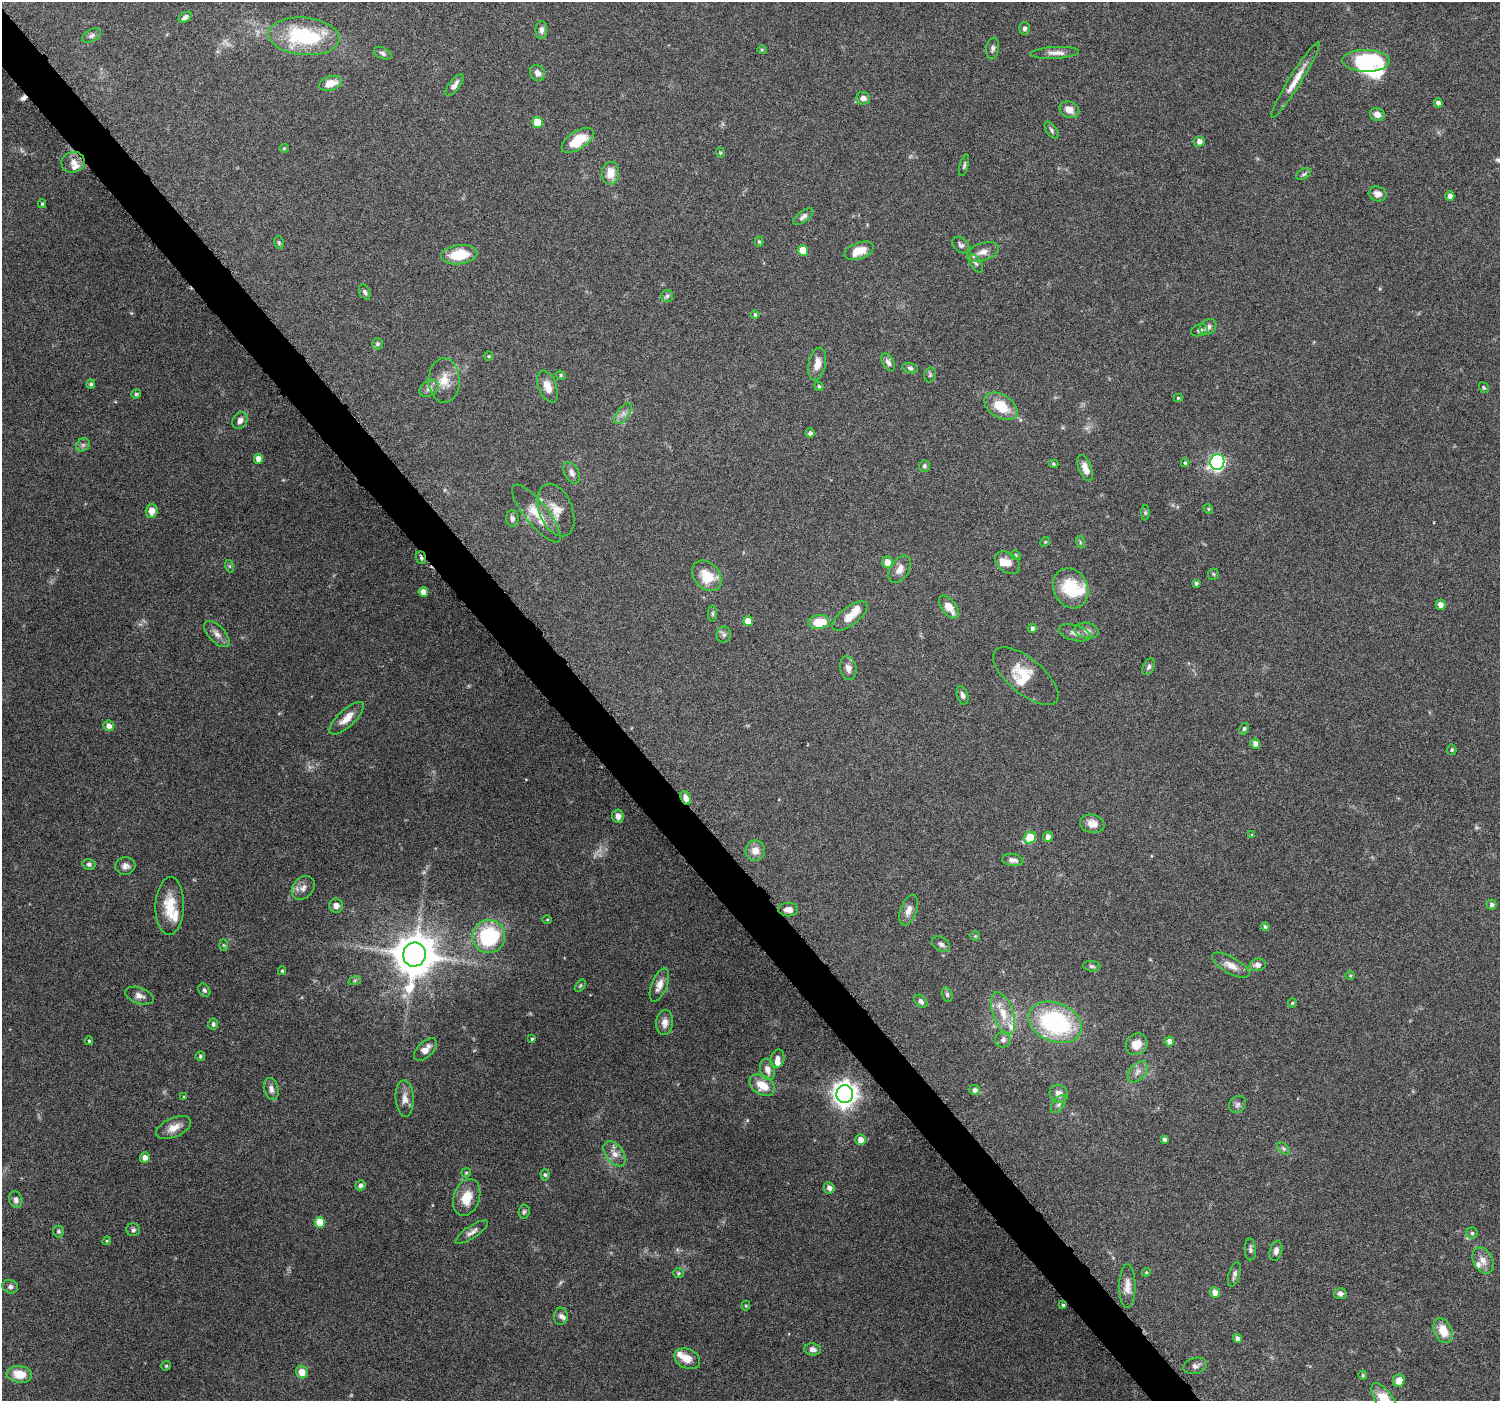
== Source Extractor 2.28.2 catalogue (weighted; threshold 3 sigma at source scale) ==
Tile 11 of 4 x 4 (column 3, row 3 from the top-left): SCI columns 3012-4509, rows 1618-3016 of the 6018 x 5967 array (HDU 1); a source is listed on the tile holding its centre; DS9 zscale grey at full resolution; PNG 1502 x 1403 px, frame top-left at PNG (2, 2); each listed source drawn as its Kron ellipse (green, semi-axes under 4 px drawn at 4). Shown black and unused: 3% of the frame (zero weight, under 6 of 12 exposures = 1% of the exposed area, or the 3 px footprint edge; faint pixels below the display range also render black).
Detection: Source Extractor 2.28.2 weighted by HDU 2 'WHT'; one run over the whole footprint, this tile lists its part. Background 0.0622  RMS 0.0027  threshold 0.011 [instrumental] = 3 sigma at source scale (4.09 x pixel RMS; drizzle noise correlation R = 1.36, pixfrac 0.8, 0.0396/0.0396 arcsec/px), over >= 5 px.
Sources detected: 232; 5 too faint to see at this stretch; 1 inside a brighter object's white glare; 1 cosmic-ray / hot-pixel residue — neither listed nor drawn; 12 inside a brighter listed object's ellipse — not listed separately; the other 213 listed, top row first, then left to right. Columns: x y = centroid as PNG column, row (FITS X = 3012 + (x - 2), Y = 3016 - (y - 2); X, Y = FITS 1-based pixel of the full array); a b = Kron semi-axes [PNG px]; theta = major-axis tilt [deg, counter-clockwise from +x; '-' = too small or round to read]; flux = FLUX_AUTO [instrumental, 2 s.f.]
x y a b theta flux
185 17 7 4 32 0.75
1024 28 6 5 - 0.72
541 30 9 6 88 0.92
91 36 10 6 27 0.76
304 36 35 18 -5 20
993 48 11 6 81 0.76
762 50 4 4 - 0.28
383 53 9 5 -27 0.61
1055 53 24 6 3 1.7
1366 61 24 11 -1 22
537 73 8 7 - 1.3
1295 80 44 6 58 3.5
330 83 11 7 16 3.1
454 85 13 5 53 1.3
863 98 7 6 - 1.2
1438 103 4 4 - 1.1
1069 110 10 8 -24 2
1377 114 7 6 - 1.6
537 122 5 5 - 4.7
1052 130 9 5 -54 0.55
578 140 18 9 34 7.1
1199 141 5 5 - 1.1
284 148 4 4 - 0.24
720 153 5 4 - 0.31
73 162 12 10 13 1.9
964 165 11 4 75 0.49
610 173 11 8 85 3.4
1304 174 8 5 27 0.49
1378 194 9 7 -16 1.4
1450 196 4 4 - 1
42 204 4 3 - 0.26
803 217 12 5 37 0.84
759 242 5 4 - 0.4
279 243 6 5 - 0.37
961 245 9 7 -43 0.75
803 250 5 5 - 3.1
859 251 15 8 19 3.8
983 252 16 8 18 2.1
459 255 18 9 7 7.1
976 263 10 5 -57 0.72
365 292 8 5 -63 0.59
667 296 6 6 - 0.54
755 315 4 3 - 0.36
1208 327 9 7 40 1.1
1199 330 8 5 17 0.72
377 344 5 5 - 0.57
489 356 4 4 - 0.25
888 362 10 5 -61 0.9
817 364 16 8 79 2.7
910 368 8 5 -15 0.59
561 375 5 4 - 0.35
930 375 7 5 78 0.45
444 380 22 15 -89 4.3
91 384 5 4 - 0.48
819 386 5 4 - 0.35
547 387 17 9 -68 2.8
429 388 10 7 36 1.1
1484 388 6 4 -58 0.36
136 394 5 4 - 0.52
1178 398 4 4 - 0.31
1001 406 18 11 -32 6.3
623 414 12 6 54 1.2
240 421 9 7 56 1.2
810 433 5 5 - 0.73
83 445 7 6 - 0.66
259 459 5 4 - 1.8
1217 462 8 7 - 47
1185 463 4 4 - 0.34
1054 464 5 4 - 0.39
924 466 6 5 - 0.55
1085 468 14 6 -69 2.4
572 473 11 7 -63 1.1
1208 509 5 4 - 0.31
556 510 27 16 -68 4.8
152 511 7 6 - 2.1
536 513 36 11 -51 5.6
1145 513 8 4 90 0.36
512 518 8 6 -86 0.81
1045 542 5 4 - 0.29
1080 542 6 3 -73 0.3
1016 555 5 4 - 0.31
421 558 6 5 - 0.5
888 562 6 5 - 2.5
1007 563 14 9 -36 2.5
229 566 6 4 -71 0.31
900 569 15 9 56 1.9
1213 574 6 5 - 0.35
707 576 17 12 -50 6
1196 583 3 3 - 0.49
1071 588 21 17 -64 10
423 592 5 4 - 1.9
1440 605 5 5 - 1.6
949 607 13 7 -52 3.3
713 614 8 4 -90 0.4
850 616 21 9 37 3.8
748 621 5 5 - 3.1
819 622 11 7 9 5.8
1032 628 4 4 - 0.68
1087 631 12 7 -9 1.4
1075 633 16 7 -15 1.5
217 634 16 8 -46 1.7
724 635 8 7 - 0.67
1149 667 9 5 66 0.7
848 668 12 8 -78 1.4
1026 676 39 17 -40 6.5
962 695 9 5 -72 0.77
347 718 22 8 43 3
109 726 5 5 - 1.5
1244 729 6 4 63 0.39
1255 744 5 5 - 1.3
1452 750 5 4 - 0.39
686 798 7 5 -67 1.3
618 816 7 6 - 1.3
1092 824 12 9 -12 2.2
1252 835 4 4 - 0.26
1048 837 5 5 - 1.3
1030 838 6 5 - 9.6
755 851 10 10 - 2.3
1013 860 11 6 -10 1.1
89 864 6 5 - 0.59
125 866 10 9 - 1.3
303 888 13 10 48 1.7
1492 905 5 5 - 0.62
170 906 29 14 88 6.4
336 906 7 7 - 1.4
788 909 10 7 -1 1.5
909 910 16 8 70 1.7
547 919 5 3 - 0.23
1265 927 4 4 - 0.43
975 936 4 4 - 0.27
489 937 16 16 - 20
941 944 10 6 -33 0.91
224 945 6 4 -88 0.28
414 954 12 11 - 850
1231 965 21 8 -29 2.3
1258 965 8 6 8 1.3
1092 966 8 5 -7 0.58
282 971 4 3 - 0.3
1350 976 5 3 - 0.22
355 980 6 4 20 0.39
659 985 17 8 69 2.2
580 986 7 3 54 0.3
204 990 7 5 -54 0.5
947 994 7 5 -75 0.53
139 996 15 8 -20 1.5
921 1001 7 5 -48 0.87
1292 1003 4 4 - 0.29
1003 1013 22 10 -71 4.2
665 1022 12 8 85 1.8
1055 1022 28 19 -21 30
213 1024 5 5 - 0.62
532 1039 4 3 - 0.32
1003 1040 8 7 - 0.97
89 1041 4 3 - 0.31
1169 1041 5 4 - 1.2
1137 1044 11 10 - 3
425 1049 14 7 44 2.2
200 1056 5 4 - 0.4
777 1059 9 7 74 1.4
767 1069 11 7 -75 1.6
1138 1072 12 7 49 1.4
762 1085 14 9 -33 4.4
271 1089 11 7 -77 1.2
975 1090 5 5 - 0.81
845 1094 9 8 - 220
1059 1094 9 8 - 1.6
184 1097 3 3 - 0.2
405 1098 18 9 -87 2.1
1058 1104 10 6 53 0.73
1237 1104 9 8 - 0.86
174 1128 18 9 24 2.6
1164 1139 4 4 - 0.58
861 1140 5 5 - 2
1284 1149 8 5 -45 0.51
615 1154 14 8 -53 2
145 1157 5 5 - 1.5
466 1173 5 4 - 0.27
545 1175 5 4 - 0.44
360 1185 5 5 - 0.77
829 1188 6 5 - 1.2
467 1197 19 13 71 4.8
16 1200 8 6 -74 0.98
524 1212 7 5 86 0.49
320 1222 5 5 - 5.1
133 1230 7 6 - 0.64
58 1231 6 5 - 0.44
472 1232 19 6 34 1.3
1472 1233 6 5 - 0.43
107 1241 4 4 - 0.25
1250 1249 11 5 -87 0.7
1276 1251 10 6 79 1.1
1483 1260 14 9 -64 2
1146 1272 4 4 - 0.26
679 1273 5 5 - 0.32
1234 1274 13 5 73 0.86
1127 1286 22 8 90 2.1
10 1287 8 6 -13 0.71
1215 1292 5 5 - 1.9
1340 1294 6 5 - 0.72
1063 1305 4 4 - 0.33
746 1306 5 4 - 0.31
561 1316 8 7 - 0.83
1443 1331 13 9 -65 4
1237 1338 4 4 - 0.84
813 1349 8 6 -8 0.96
687 1359 13 9 -24 3
166 1366 5 4 - 0.27
1195 1366 12 8 15 1.1
302 1372 6 5 - 2.7
19 1374 13 8 -7 4.6
1363 1375 4 4 - 0.34
1399 1381 6 6 - 2.3
1385 1400 20 8 -55 6
Overlapping masked pixels (flux is a lower limit): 2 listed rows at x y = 421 558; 686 798
Isophote crosses this tile's border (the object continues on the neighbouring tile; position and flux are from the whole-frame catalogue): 1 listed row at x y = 1385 1400